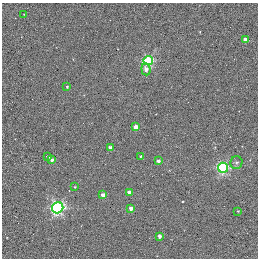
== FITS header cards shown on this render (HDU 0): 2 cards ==
NAXIS1  =                  256 / STANDARD FITS FORMAT
NAXIS2  =                  256 / STANDARD FITS FORMAT

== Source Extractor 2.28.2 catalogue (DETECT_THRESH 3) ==
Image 256 x 256 px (HDU 0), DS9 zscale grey, 1 PNG px = 1 image px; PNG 260 x 260 px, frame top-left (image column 1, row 256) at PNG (2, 3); each listed source drawn as its Kron ellipse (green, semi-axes under 4 px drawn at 4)
Background 0.432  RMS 4.9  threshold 14.7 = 3 sigma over >= 5 px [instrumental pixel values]
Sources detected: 20; all 20 listed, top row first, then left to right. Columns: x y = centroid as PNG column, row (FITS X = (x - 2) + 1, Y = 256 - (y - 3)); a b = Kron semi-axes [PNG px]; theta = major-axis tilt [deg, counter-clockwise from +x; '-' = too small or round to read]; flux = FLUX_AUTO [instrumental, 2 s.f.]
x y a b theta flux
24 14 2 2 - 180
245 40 3 3 - 2100
148 61 5 4 - 30000
146 69 6 4 -83 1700
67 87 3 3 - 400
135 127 4 3 - 3000
110 147 3 3 - 1200
140 156 3 2 - 320
48 157 4 3 - 990
52 160 4 3 - 1300
158 161 4 3 - 900
236 162 6 6 - 740
223 168 5 5 - 38000
75 187 3 2 - 250
129 192 3 3 - 2500
103 195 4 3 - 2600
58 208 5 5 - 61000
131 208 4 3 - 2500
238 211 2 2 - 260
159 236 4 4 - 1200

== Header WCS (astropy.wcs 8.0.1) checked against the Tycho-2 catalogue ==
Header WCS as astropy/WCSLIB reads it (applying the file's SIP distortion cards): RA---TAN-SIP/DEC--TAN-SIP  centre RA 20:00:38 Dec +22:42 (300.16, +22.70 deg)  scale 1.22 arcsec/px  FOV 5.2' x 5.2'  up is +79 deg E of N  parity normal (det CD < 0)
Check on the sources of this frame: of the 20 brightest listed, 3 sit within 1.5 arcsec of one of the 5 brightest Tycho-2 stars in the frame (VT <= 11.35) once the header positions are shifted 0.49 arcsec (0.44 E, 0.21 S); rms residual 0.43 arcsec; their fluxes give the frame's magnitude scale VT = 19.70 - 2.5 log10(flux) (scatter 0.09 mag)
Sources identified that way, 3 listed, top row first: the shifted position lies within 1.5 arcsec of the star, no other Tycho-2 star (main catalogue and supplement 1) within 3.0 arcsec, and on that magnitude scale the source's flux lands within +1.5 / -3 mag of the star's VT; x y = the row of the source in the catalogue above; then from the Tycho-2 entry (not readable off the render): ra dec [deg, ICRS J2000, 3 dp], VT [Tycho-2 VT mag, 2 dp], TYC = Tycho-2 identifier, HIP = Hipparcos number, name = IAU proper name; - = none
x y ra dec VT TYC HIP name
135 127 300.159 +22.702 11.00 2141-1346-1 - -
75 187 300.142 +22.678 11.35 2141-1182-1 - -
103 195 300.137 +22.687 11.25 2141-1124-1 - -